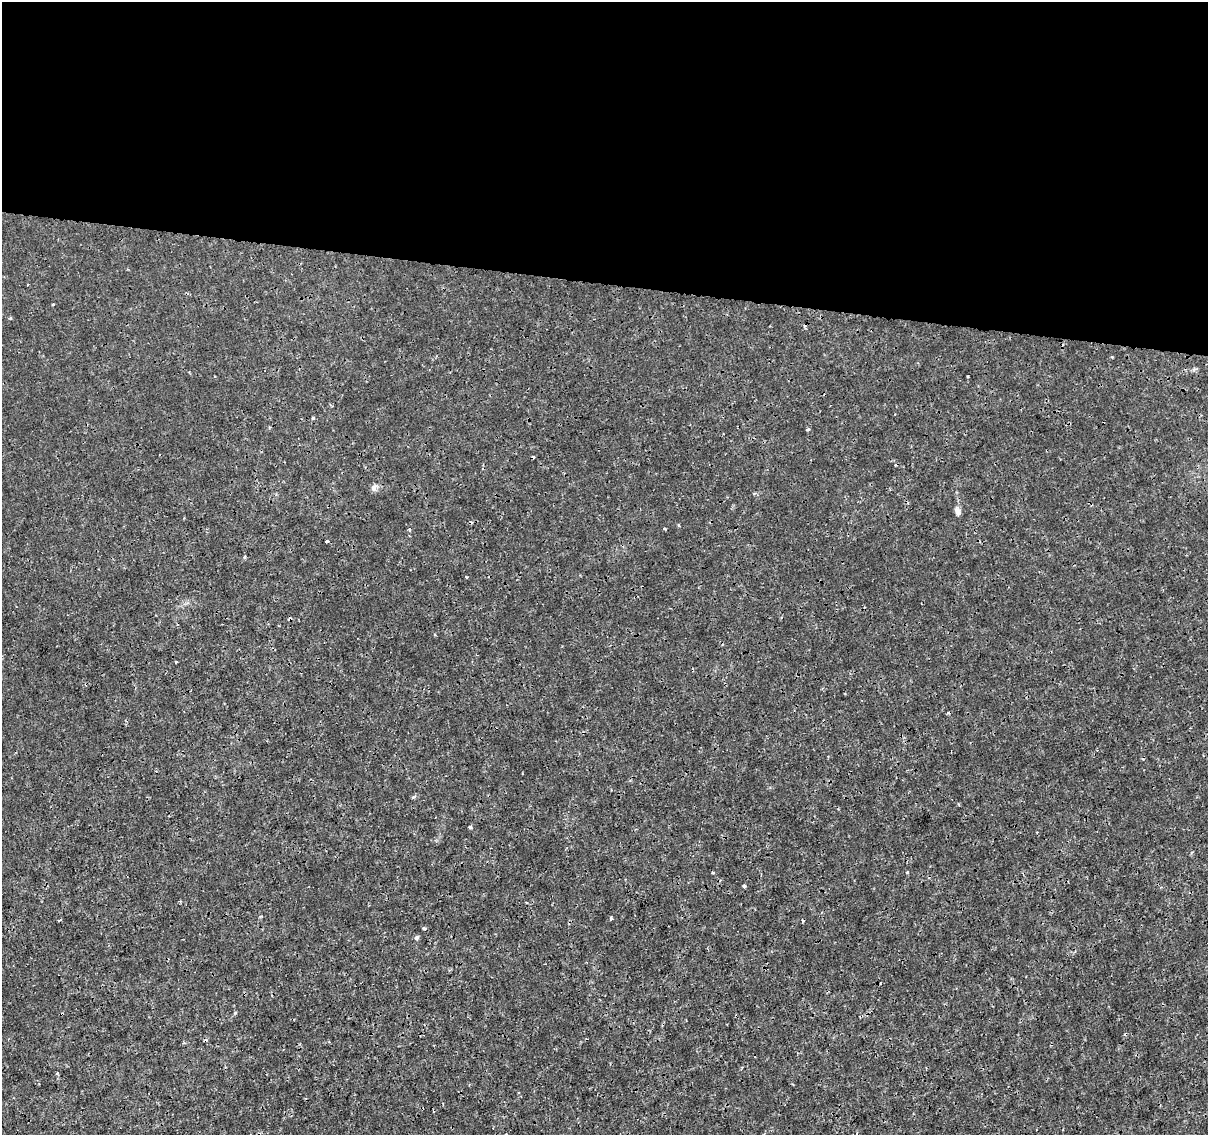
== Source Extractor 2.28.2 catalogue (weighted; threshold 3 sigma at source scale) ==
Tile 3 of 4 x 4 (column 3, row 1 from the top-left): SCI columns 2420-3625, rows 3683-4815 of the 4830 x 5040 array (HDU 1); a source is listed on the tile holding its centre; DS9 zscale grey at full resolution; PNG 1210 x 1137 px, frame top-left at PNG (2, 2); no overlay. Shown black and unused: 25% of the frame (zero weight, under 3 of 4 exposures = <1% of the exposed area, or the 3 px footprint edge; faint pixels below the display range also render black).
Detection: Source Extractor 2.28.2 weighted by HDU 2 'WHT'; one run over the whole footprint, this tile lists its part. Background -1.32e-04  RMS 8.0e-04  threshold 0.0036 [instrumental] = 3 sigma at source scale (4.5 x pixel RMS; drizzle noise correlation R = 1.50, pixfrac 1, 0.0396/0.0396 arcsec/px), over >= 5 px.
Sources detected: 18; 1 cosmic-ray / hot-pixel residue — not listed; the other 17 listed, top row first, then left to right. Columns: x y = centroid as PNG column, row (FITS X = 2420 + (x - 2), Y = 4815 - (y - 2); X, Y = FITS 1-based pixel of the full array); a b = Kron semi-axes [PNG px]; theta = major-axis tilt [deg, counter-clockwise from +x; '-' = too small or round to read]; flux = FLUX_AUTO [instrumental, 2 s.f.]
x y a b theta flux
53 304 3 3 - 0.088
11 318 5 3 - 0.065
313 418 4 4 - 0.11
808 429 3 3 - 0.15
373 488 7 4 -90 0.18
958 512 10 6 -79 0.31
409 529 4 3 - 0.11
327 541 3 3 - 0.21
245 557 5 3 - 0.1
290 619 5 4 - 0.1
176 662 4 2 - 0.065
470 827 3 3 - 0.15
744 886 3 3 - 0.22
611 918 4 3 - 0.1
59 920 4 2 - 0.069
424 928 4 3 - 0.11
416 937 6 5 - 0.13
Overlapping masked pixels (flux is a lower limit): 1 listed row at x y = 290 619